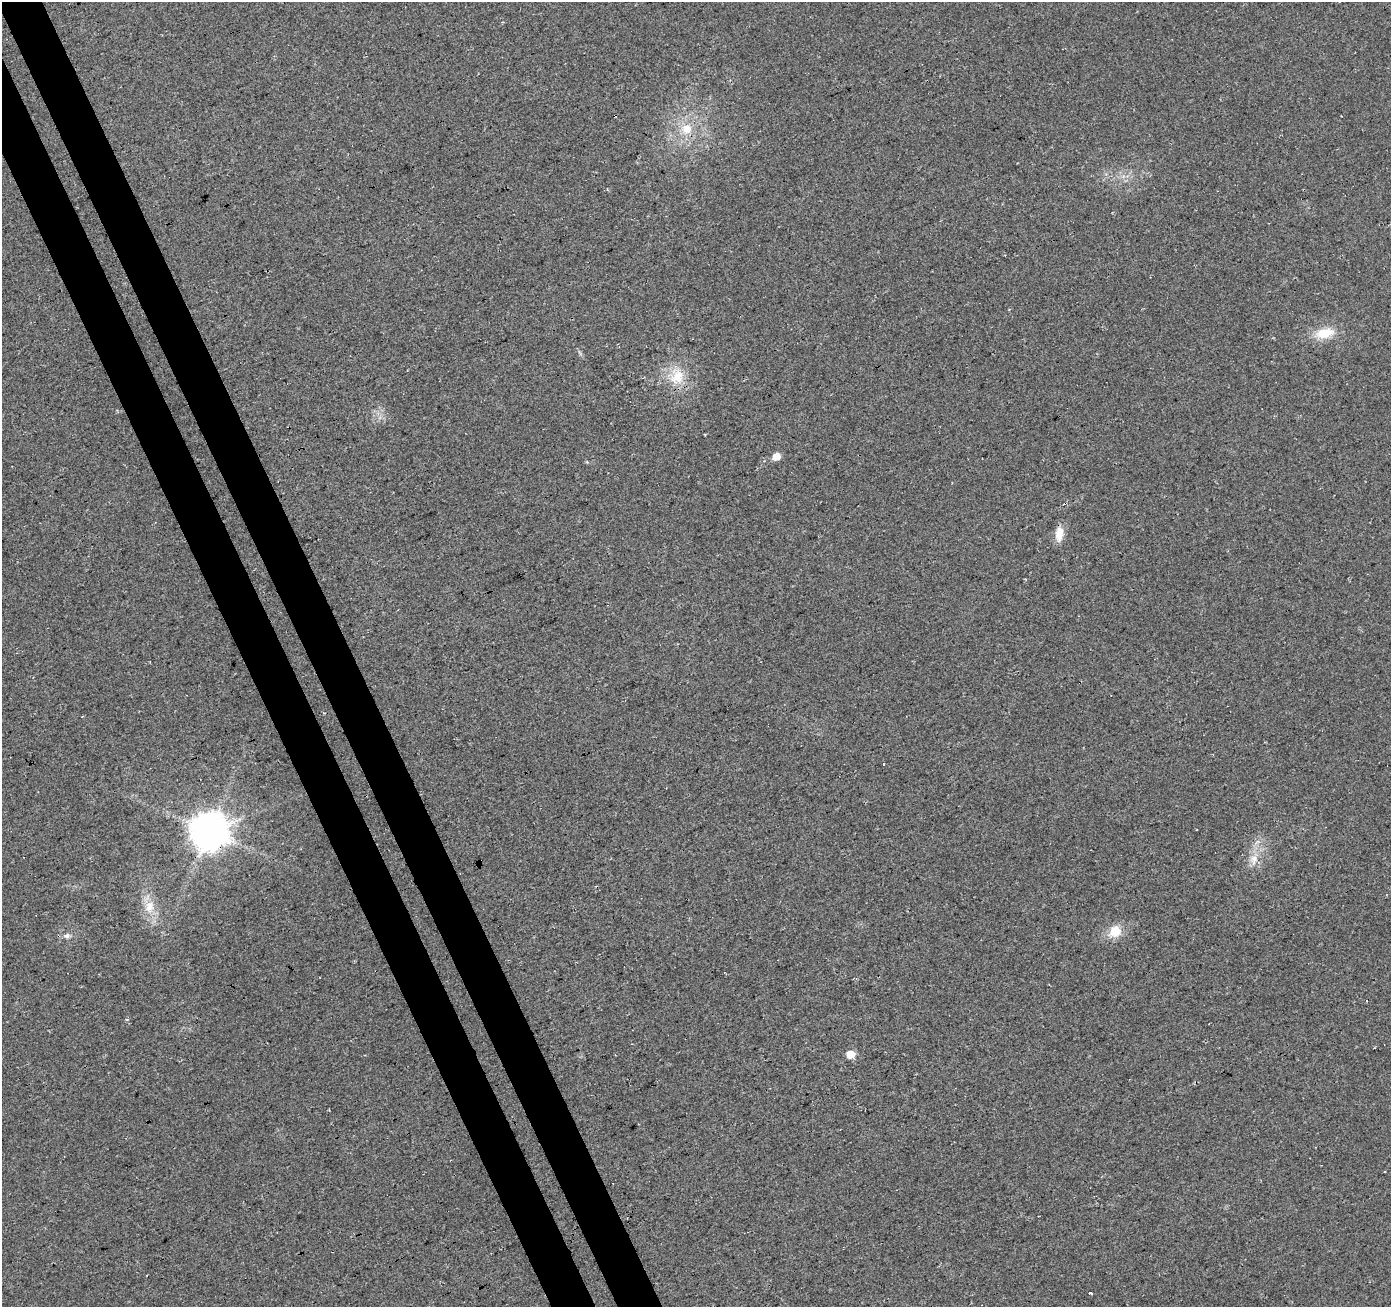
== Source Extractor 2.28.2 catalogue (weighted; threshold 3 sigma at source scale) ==
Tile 11 of 4 x 4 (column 3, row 3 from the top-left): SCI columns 2839-4227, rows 1468-2772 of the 5669 x 5493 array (HDU 1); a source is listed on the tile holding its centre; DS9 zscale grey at full resolution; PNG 1393 x 1309 px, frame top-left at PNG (2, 2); no overlay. Shown black and unused: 6% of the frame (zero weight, under 3 of 4 exposures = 5% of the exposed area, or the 3 px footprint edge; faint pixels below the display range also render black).
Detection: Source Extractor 2.28.2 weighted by HDU 2 'WHT'; one run over the whole footprint, this tile lists its part. Background 0.0459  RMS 0.0082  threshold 0.037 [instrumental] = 3 sigma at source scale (4.5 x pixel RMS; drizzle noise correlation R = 1.50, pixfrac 1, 0.0396/0.0396 arcsec/px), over >= 5 px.
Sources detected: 16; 3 cosmic-ray / hot-pixel residue — not listed; the other 13 listed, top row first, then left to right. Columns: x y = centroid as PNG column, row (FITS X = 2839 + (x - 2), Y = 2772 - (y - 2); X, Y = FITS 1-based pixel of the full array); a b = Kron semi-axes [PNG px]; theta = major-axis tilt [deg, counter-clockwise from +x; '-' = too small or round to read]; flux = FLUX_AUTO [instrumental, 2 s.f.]
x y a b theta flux
686 129 15 15 - 15
1325 333 23 12 10 19
677 376 24 20 83 22
776 456 6 5 - 13
1059 534 19 9 86 9.6
209 831 11 11 - 2000
1254 859 16 10 85 9.5
149 907 18 13 78 13
1115 932 16 14 29 14
67 936 10 6 8 3.2
1366 1001 3 2 - 0.6
850 1054 6 6 - 14
1091 1293 3 3 - 16
Overlapping masked pixels (flux is a lower limit): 1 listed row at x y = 209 831